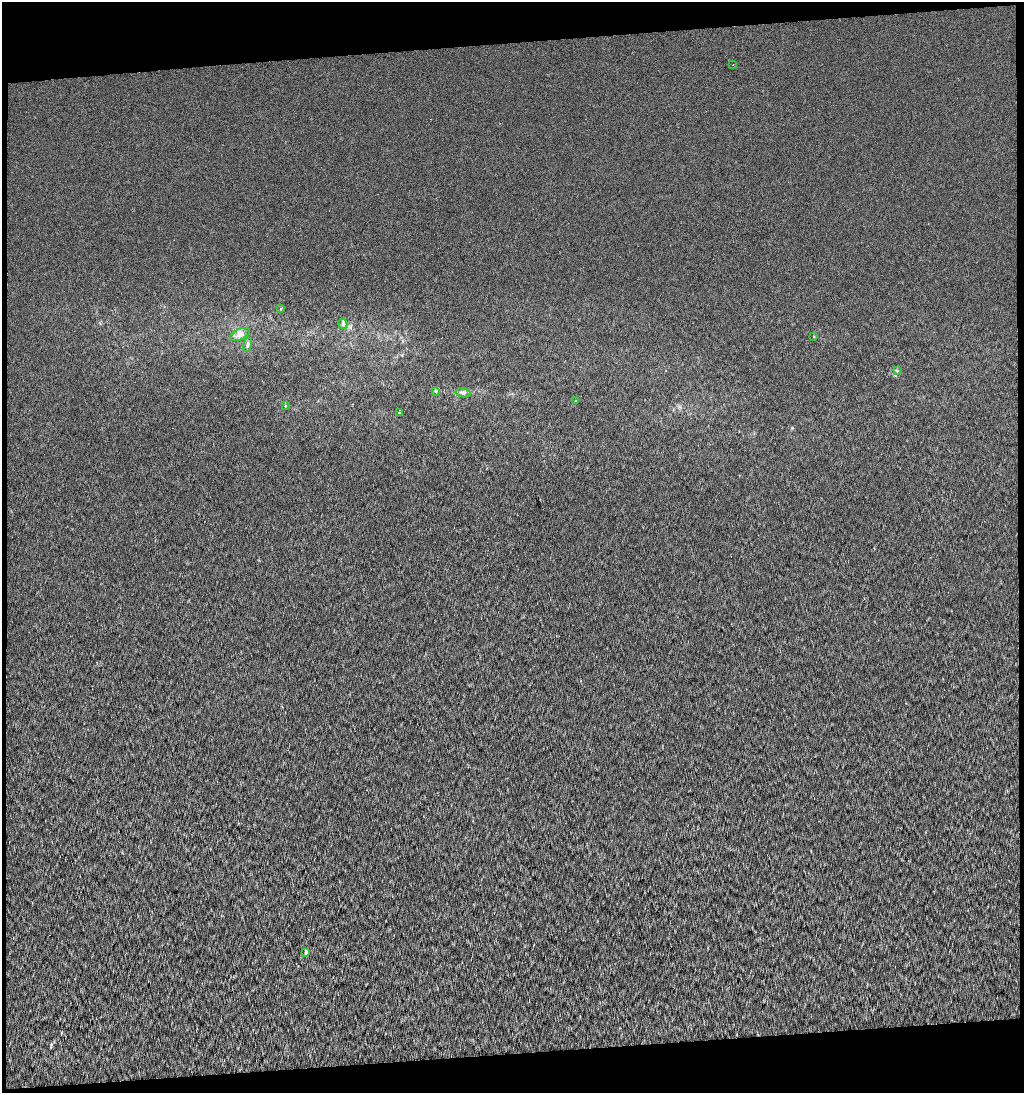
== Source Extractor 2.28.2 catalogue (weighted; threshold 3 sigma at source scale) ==
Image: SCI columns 14-2057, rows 2-2182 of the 2062 x 2182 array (HDU 1 of 3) = the unmasked area's bounding box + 8 px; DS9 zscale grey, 2 x 2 block average (1 PNG px = mean of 2 x 2 image px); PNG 1026 x 1095 px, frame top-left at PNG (2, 2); each listed source drawn as its Kron ellipse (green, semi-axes under 4 px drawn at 4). Shown black and unused: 8% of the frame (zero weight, under 3 of 4 exposures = <1% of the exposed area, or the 3 px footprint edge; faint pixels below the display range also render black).
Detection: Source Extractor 2.28.2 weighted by HDU 2 'WHT'. Background 0.00148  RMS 0.0052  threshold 0.0232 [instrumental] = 3 sigma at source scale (4.5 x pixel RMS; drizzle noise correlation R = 1.50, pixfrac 1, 0.0396/0.0396 arcsec/px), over >= 5 px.
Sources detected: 13; all 13 listed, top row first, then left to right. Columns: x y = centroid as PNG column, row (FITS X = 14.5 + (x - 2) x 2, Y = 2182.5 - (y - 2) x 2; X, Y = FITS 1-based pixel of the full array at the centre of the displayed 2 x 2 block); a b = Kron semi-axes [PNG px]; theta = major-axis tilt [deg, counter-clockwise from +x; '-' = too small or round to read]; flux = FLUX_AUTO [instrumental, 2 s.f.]
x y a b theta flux
733 65 2 2 - 0.75
280 309 3 2 - 0.7
343 324 5 4 - 3.4
240 335 10 5 24 6.7
814 337 3 2 - 0.67
248 344 7 4 78 3.3
897 370 3 3 - 1.2
436 391 4 2 - 0.99
463 393 8 4 -12 3.4
576 401 2 2 - 0.92
285 406 3 2 - 0.75
399 412 2 2 - 1.2
306 952 2 2 - 4.2
Diffuse or blended objects may show on this block-average render without a row.